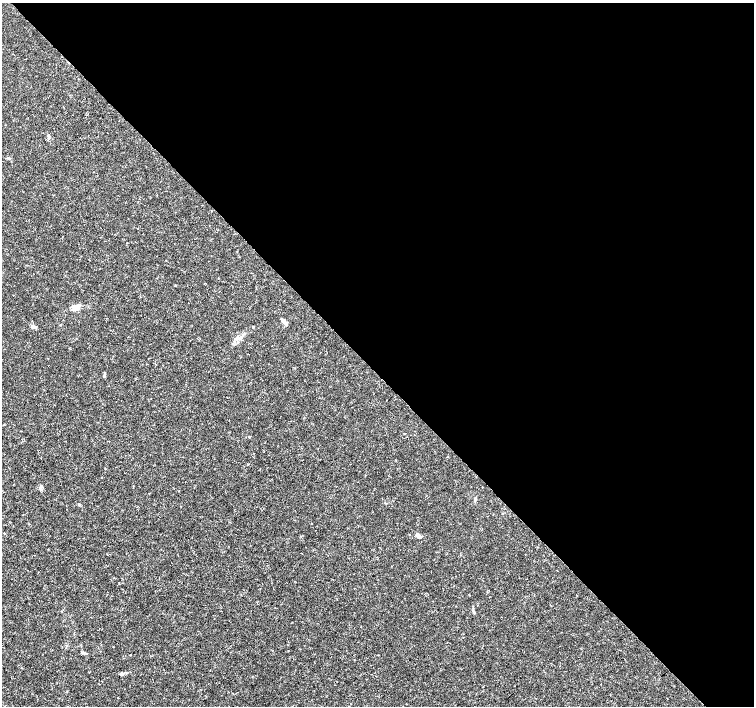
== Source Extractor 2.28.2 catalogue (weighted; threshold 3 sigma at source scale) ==
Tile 8 of 4 x 4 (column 4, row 2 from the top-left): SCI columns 4513-6016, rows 2965-4372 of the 6022 x 5995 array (HDU 1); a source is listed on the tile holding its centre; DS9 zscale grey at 2 x 2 block average (1 PNG px = mean of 2 x 2 image px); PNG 756 x 708 px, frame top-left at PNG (2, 3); no overlay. Shown black and unused: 53% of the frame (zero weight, under 3 of 4 exposures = <1% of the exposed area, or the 3 px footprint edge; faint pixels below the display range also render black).
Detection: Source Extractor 2.28.2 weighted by HDU 2 'WHT'; one run over the whole footprint, this tile lists its part. Background 0.00168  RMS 9.3e-04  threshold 0.00418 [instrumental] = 3 sigma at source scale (4.5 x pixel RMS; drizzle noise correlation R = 1.50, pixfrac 1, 0.0396/0.0396 arcsec/px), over >= 5 px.
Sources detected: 15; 2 inside a brighter listed object's ellipse — not listed separately; the other 13 listed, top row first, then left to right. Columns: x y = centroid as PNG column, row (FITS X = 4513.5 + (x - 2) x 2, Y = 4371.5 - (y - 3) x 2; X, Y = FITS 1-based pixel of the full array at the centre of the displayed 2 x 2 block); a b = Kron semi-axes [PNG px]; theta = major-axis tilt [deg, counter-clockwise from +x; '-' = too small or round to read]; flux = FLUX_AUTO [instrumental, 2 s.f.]
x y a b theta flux
48 136 5 3 - 0.33
8 158 4 3 - 0.28
77 306 9 6 11 1.5
284 321 8 4 -56 0.99
32 327 6 4 -22 0.57
404 434 2 2 - 0.11
249 437 3 2 - 0.11
475 500 3 2 - 0.2
79 504 4 3 - 0.21
418 535 5 3 - 1.6
474 612 7 3 -60 0.33
84 653 3 3 - 0.24
122 674 4 4 - 0.36
Diffuse or blended objects may show on this block-average render without a row.